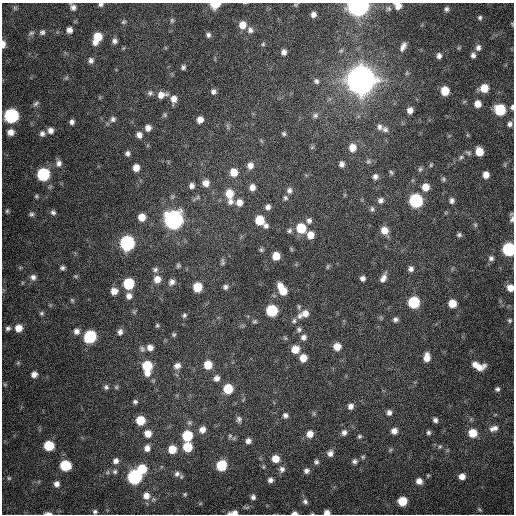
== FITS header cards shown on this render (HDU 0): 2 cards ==
NAXIS1  =                  512 / Axis length
NAXIS2  =                  512 / Axis length

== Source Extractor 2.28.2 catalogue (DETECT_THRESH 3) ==
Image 512 x 512 px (HDU 0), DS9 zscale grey, 1 PNG px = 1 image px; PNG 516 x 516 px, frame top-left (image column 1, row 512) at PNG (2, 3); no overlay
Background 254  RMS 16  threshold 49.2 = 3 sigma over >= 5 px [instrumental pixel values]
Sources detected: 232; all 232 listed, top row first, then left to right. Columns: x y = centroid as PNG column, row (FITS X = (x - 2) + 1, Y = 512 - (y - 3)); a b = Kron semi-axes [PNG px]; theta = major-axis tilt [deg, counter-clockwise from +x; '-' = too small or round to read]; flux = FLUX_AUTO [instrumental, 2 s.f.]
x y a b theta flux
101 4 6 5 - 2.4e+03
215 4 7 5 3 2.6e+04
295 5 6 5 - 1.4e+03
358 6 8 7 - 9.7e+05
398 6 8 7 - 9.0e+03
73 7 8 6 -59 4.0e+03
15 8 6 5 - 1.8e+03
389 9 8 8 - 3.2e+03
446 9 6 5 - 2.9e+03
313 14 6 6 - 4.8e+03
480 18 6 5 - 2.3e+03
172 20 7 5 -90 1.9e+03
124 22 7 5 39 1.9e+03
512 24 6 4 -47 1.1e+03
243 25 8 7 - 1.1e+04
69 30 6 6 - 5.3e+03
250 30 8 7 - 4.5e+03
42 32 7 7 - 2.9e+03
31 33 8 5 16 2.4e+03
208 35 6 5 - 3.0e+03
97 37 10 6 66 2.4e+04
115 41 6 6 - 3.6e+03
3 44 8 4 90 6.3e+03
263 44 5 5 - 1.6e+03
403 47 12 6 62 5.9e+03
478 47 8 7 - 4.7e+03
284 52 6 6 - 4.8e+03
473 55 6 5 - 3.6e+03
439 56 6 5 - 4.1e+03
91 60 7 7 - 3.8e+03
183 67 6 5 - 2.5e+03
407 73 6 5 - 1.7e+03
66 78 6 4 19 1.6e+03
361 80 10 10 - 2.9e+06
316 81 8 6 -53 3.1e+03
484 88 8 7 - 1.7e+04
445 91 7 6 - 2.1e+04
213 92 7 6 - 3.6e+03
150 93 8 7 - 3.0e+03
161 95 11 7 10 9.3e+03
174 99 9 7 85 7.8e+03
36 103 9 5 34 2.6e+03
477 104 7 6 - 9.4e+03
512 107 6 4 86 2.6e+03
410 110 6 6 - 6.3e+03
500 110 7 7 - 6.0e+04
165 115 7 5 84 1.8e+03
315 115 8 7 - 3.1e+03
11 116 8 8 - 1.7e+05
113 119 8 7 - 3.6e+03
200 120 7 6 - 7.6e+03
72 122 5 4 - 3.6e+03
510 124 7 6 - 3.7e+03
228 126 9 3 -77 2.0e+03
379 127 8 7 - 4.3e+03
148 128 7 7 - 6.4e+03
385 129 9 7 -20 4.6e+03
50 130 7 7 - 5.5e+03
10 132 7 7 - 7.4e+03
42 134 8 7 - 4.0e+03
284 134 6 6 - 2.0e+03
139 135 7 6 - 5.9e+03
312 147 6 4 19 1.3e+03
352 148 9 8 - 1.2e+04
479 151 7 6 - 1.8e+04
128 153 6 6 - 3.3e+03
468 153 8 5 -22 2.4e+03
461 157 7 6 - 2.5e+03
368 161 7 6 - 2.7e+03
59 163 9 7 83 5.3e+03
342 164 7 6 - 4.4e+03
250 165 8 7 - 7.0e+03
431 165 5 4 - 1.3e+03
505 165 6 3 -72 1.3e+03
136 168 6 6 - 9.3e+03
420 169 7 5 73 2.1e+03
234 172 8 7 - 1.4e+04
391 172 7 5 -71 1.9e+03
43 174 8 7 - 9.7e+04
486 175 6 6 - 8.4e+03
375 177 7 7 - 4.1e+03
443 179 7 5 -73 1.9e+03
206 183 7 7 - 8.2e+03
192 186 6 6 - 4.2e+03
252 187 7 6 - 6.9e+03
426 187 7 7 - 1.1e+04
289 190 8 7 - 4.1e+03
229 194 10 8 -86 1.8e+04
36 196 6 5 - 1.6e+03
285 198 7 6 - 2.4e+03
380 200 8 7 - 4.5e+03
416 201 8 7 - 1.5e+05
452 201 7 6 - 3.6e+03
230 202 8 8 - 5.2e+03
239 202 8 7 - 8.1e+03
268 207 6 6 - 4.1e+03
372 209 7 5 -76 2.5e+03
7 211 5 4 - 1.6e+03
53 212 8 6 -39 3.2e+03
31 214 6 5 - 2.3e+03
142 217 7 7 - 1.2e+04
512 219 10 6 78 3.3e+03
173 220 9 8 - 6.1e+05
259 220 7 7 - 2.7e+04
309 221 8 7 - 3.8e+03
475 225 6 5 - 1.7e+03
266 226 6 6 - 3.5e+03
301 228 8 7 - 3.5e+04
289 230 7 6 - 2.5e+03
384 230 8 7 - 1.2e+04
310 235 7 7 - 1.1e+04
459 235 6 5 - 2.4e+03
127 243 8 8 - 2.0e+05
291 249 6 4 -71 1.2e+03
509 249 8 7 - 1.3e+05
261 250 6 5 - 1.8e+03
276 256 6 6 - 1.6e+04
491 258 7 7 - 3.6e+03
223 262 10 5 86 2.4e+03
178 265 5 5 - 1.8e+03
328 267 7 4 71 1.5e+03
62 268 6 5 - 2.8e+03
411 269 7 6 - 3.9e+03
155 270 8 6 6 3.0e+03
75 276 5 5 - 1.5e+03
33 277 8 8 - 4.6e+03
363 278 5 5 - 4.0e+03
383 278 11 6 64 6.2e+03
157 279 8 8 - 9.7e+03
172 282 8 7 - 4.6e+03
129 284 7 7 - 5.5e+04
197 287 7 6 - 2.6e+04
225 287 6 6 - 3.2e+03
510 288 7 6 - 1.0e+04
282 290 11 6 -60 2.2e+04
114 291 7 7 - 8.4e+03
129 296 7 7 - 5.8e+03
72 300 5 5 - 1.6e+03
414 302 7 7 - 6.5e+04
452 303 6 6 - 1.6e+04
299 307 7 5 -85 2.0e+03
272 311 7 7 - 6.7e+04
134 312 7 4 58 1.5e+03
42 313 6 5 - 2.1e+03
304 314 14 7 24 1.1e+04
184 315 6 5 - 2.1e+03
395 319 6 5 - 3.1e+03
510 320 6 6 - 2.1e+03
254 321 6 5 - 1.9e+03
294 321 7 6 - 2.9e+03
157 326 5 4 - 1.6e+03
8 328 7 6 - 3.0e+03
18 328 8 7 - 1.2e+04
299 329 7 7 - 2.8e+03
76 331 8 7 - 5.2e+03
120 332 7 6 - 4.1e+03
174 335 5 5 - 1.7e+03
90 336 8 7 - 1.0e+05
303 337 8 7 - 4.9e+03
337 347 7 7 - 1.1e+04
150 348 6 6 - 6.8e+03
142 349 8 6 -51 2.7e+03
295 349 8 7 - 1.4e+04
427 357 8 6 82 9.4e+03
303 358 7 6 - 1.2e+04
18 363 5 5 - 1.5e+03
208 365 7 7 - 1.8e+04
475 365 7 6 - 6.5e+03
177 366 9 7 24 5.7e+03
147 367 12 7 -89 4.3e+04
479 367 11 6 13 1.1e+04
34 374 6 6 - 6.1e+03
216 378 7 7 - 5.3e+03
106 387 7 6 - 3.0e+03
116 387 6 5 - 1.7e+03
228 389 7 7 - 3.0e+04
497 389 6 5 - 2.6e+03
135 402 6 5 - 2.5e+03
351 406 6 6 - 5.3e+03
389 412 7 6 - 4.1e+03
285 415 6 6 - 3.3e+03
239 419 8 6 -85 3.1e+03
140 420 7 7 - 2.6e+04
435 420 6 5 - 3.5e+03
494 428 12 7 19 6.3e+03
202 430 7 6 - 7.3e+03
394 431 7 6 - 6.8e+03
428 432 6 5 - 2.4e+03
344 433 7 7 - 4.1e+03
473 433 8 7 - 1.9e+04
148 434 8 8 - 1.1e+04
310 434 7 7 - 8.9e+03
187 436 7 7 - 4.7e+04
230 436 6 5 - 1.7e+03
359 436 5 5 - 1.9e+03
248 441 5 5 - 4.2e+03
49 446 7 6 - 3.9e+04
440 446 6 5 - 1.8e+03
187 447 7 7 - 3.0e+04
147 448 9 7 75 6.6e+03
172 449 7 7 - 1.9e+04
390 450 6 4 46 1.6e+03
330 453 7 6 - 5.0e+03
363 457 5 5 - 1.7e+03
275 459 7 7 - 1.4e+04
116 461 8 7 - 5.1e+03
354 461 7 6 - 3.0e+03
316 462 6 5 - 2.6e+03
65 465 7 7 - 5.1e+04
221 465 7 7 - 4.9e+04
142 469 8 7 - 3.0e+04
282 469 8 8 - 4.7e+03
306 471 7 6 - 3.7e+03
115 472 7 6 - 2.8e+03
177 474 9 8 - 4.5e+03
462 476 6 6 - 7.8e+03
134 477 8 7 - 1.9e+05
9 478 5 4 - 1.3e+03
270 480 6 5 - 3.9e+03
419 481 7 6 - 6.4e+03
57 484 6 6 - 5.2e+03
185 494 5 5 - 1.5e+03
146 496 10 9 - 9.6e+03
253 497 6 6 - 3.2e+03
305 501 7 6 - 3.3e+03
402 501 7 6 - 2.6e+04
479 509 6 4 -31 1.3e+03
95 512 5 5 - 2.3e+03
327 512 6 4 -1 5.2e+03
48 513 9 3 -1 3.6e+03
233 513 13 6 7 6.2e+03
294 513 6 3 3 3.9e+03
At the frame edge (FLAGS 8, measured only in part): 15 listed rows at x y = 101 4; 215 4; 358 6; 398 6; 512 24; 3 44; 512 107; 512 219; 509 249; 510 288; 95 512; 327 512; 48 513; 233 513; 294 513